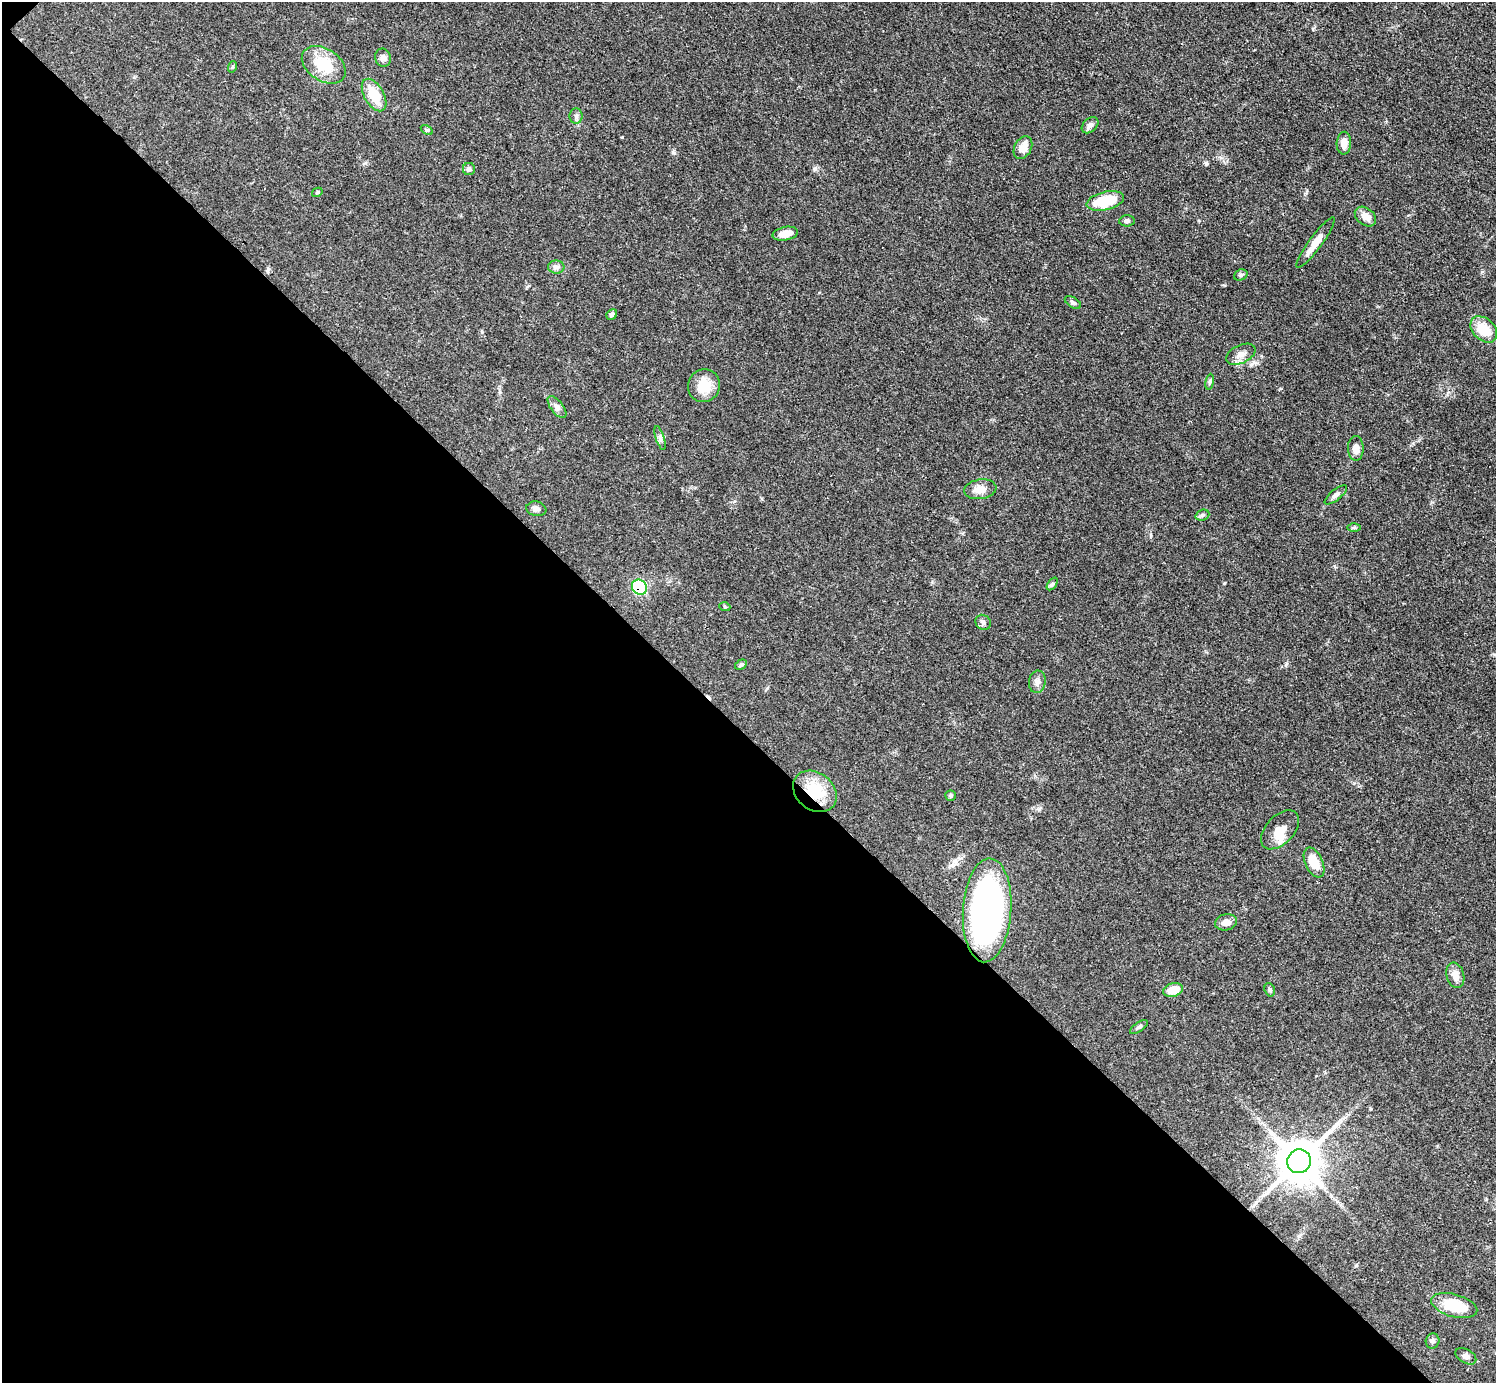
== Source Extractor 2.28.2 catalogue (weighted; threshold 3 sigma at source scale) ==
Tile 9 of 4 x 4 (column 1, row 3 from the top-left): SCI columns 1-1494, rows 1680-3060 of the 5980 x 5979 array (HDU 1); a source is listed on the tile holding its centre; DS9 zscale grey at full resolution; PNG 1498 x 1385 px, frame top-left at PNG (2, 2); each listed source drawn as its Kron ellipse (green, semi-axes under 4 px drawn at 4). Shown black and unused: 47% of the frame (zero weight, under 3 of 4 exposures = <1% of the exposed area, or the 3 px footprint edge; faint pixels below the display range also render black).
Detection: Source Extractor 2.28.2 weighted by HDU 2 'WHT'; one run over the whole footprint, this tile lists its part. Background 0.049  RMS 0.0048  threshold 0.0217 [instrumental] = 3 sigma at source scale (4.5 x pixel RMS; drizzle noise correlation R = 1.50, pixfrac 1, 0.05/0.05 arcsec/px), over >= 5 px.
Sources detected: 54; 1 inside a brighter object's white glare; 1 cosmic-ray / hot-pixel residue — neither listed nor drawn; the other 52 listed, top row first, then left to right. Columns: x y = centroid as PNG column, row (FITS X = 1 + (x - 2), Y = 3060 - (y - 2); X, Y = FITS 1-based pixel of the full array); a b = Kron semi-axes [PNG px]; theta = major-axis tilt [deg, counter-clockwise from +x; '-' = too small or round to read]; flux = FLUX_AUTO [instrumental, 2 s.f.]
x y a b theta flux
383 58 9 8 - 2.3
324 65 24 16 -33 16
232 67 6 3 71 0.55
374 95 18 9 -60 12
576 116 8 6 90 1.4
1090 125 9 6 42 2.1
427 130 6 4 -31 0.69
1344 143 11 7 87 3.6
1023 148 12 8 62 5
469 169 6 6 - 1
317 192 6 4 31 0.59
1105 201 19 9 13 19
1365 216 12 8 -39 4
1127 221 7 5 5 1.3
785 234 13 6 11 4.9
1316 243 31 6 54 5.8
556 267 8 6 -4 1.5
1241 275 7 5 21 0.89
1073 303 9 5 -33 1.1
612 314 6 5 - 1.2
1484 329 15 10 -43 10
1241 354 15 9 25 3.5
1210 382 8 4 81 0.86
704 386 16 16 - 10
557 407 13 6 -52 2
660 438 12 4 -71 1.4
1356 448 12 8 -89 3.2
980 489 16 9 8 4.5
1336 495 13 5 39 1.6
536 509 10 7 -10 1.7
1202 515 7 5 21 0.93
1354 528 6 4 0 0.68
1052 584 7 4 53 0.76
639 587 8 7 - 37
725 607 5 3 - 0.49
983 622 8 7 - 1.5
741 665 6 4 30 0.69
1037 682 11 8 81 2.4
815 791 24 18 -39 18
951 796 5 5 - 0.69
1280 830 23 14 47 6.3
1314 863 16 9 -66 8.7
987 910 52 24 86 170
1226 922 11 8 14 3.3
1455 975 13 8 -75 4.3
1173 990 10 6 15 7
1270 990 7 5 -73 0.82
1139 1027 10 4 35 1
1299 1161 12 11 - 1700
1454 1306 24 11 -15 17
1433 1341 7 7 - 1.2
1466 1356 11 7 -29 1.8
Overlapping masked pixels (flux is a lower limit): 3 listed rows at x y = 639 587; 815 791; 987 910
Unlisted compact peaks at least as high as the median listed source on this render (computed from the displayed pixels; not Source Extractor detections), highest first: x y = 622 137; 674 153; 482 332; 1224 583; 815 168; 1206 163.